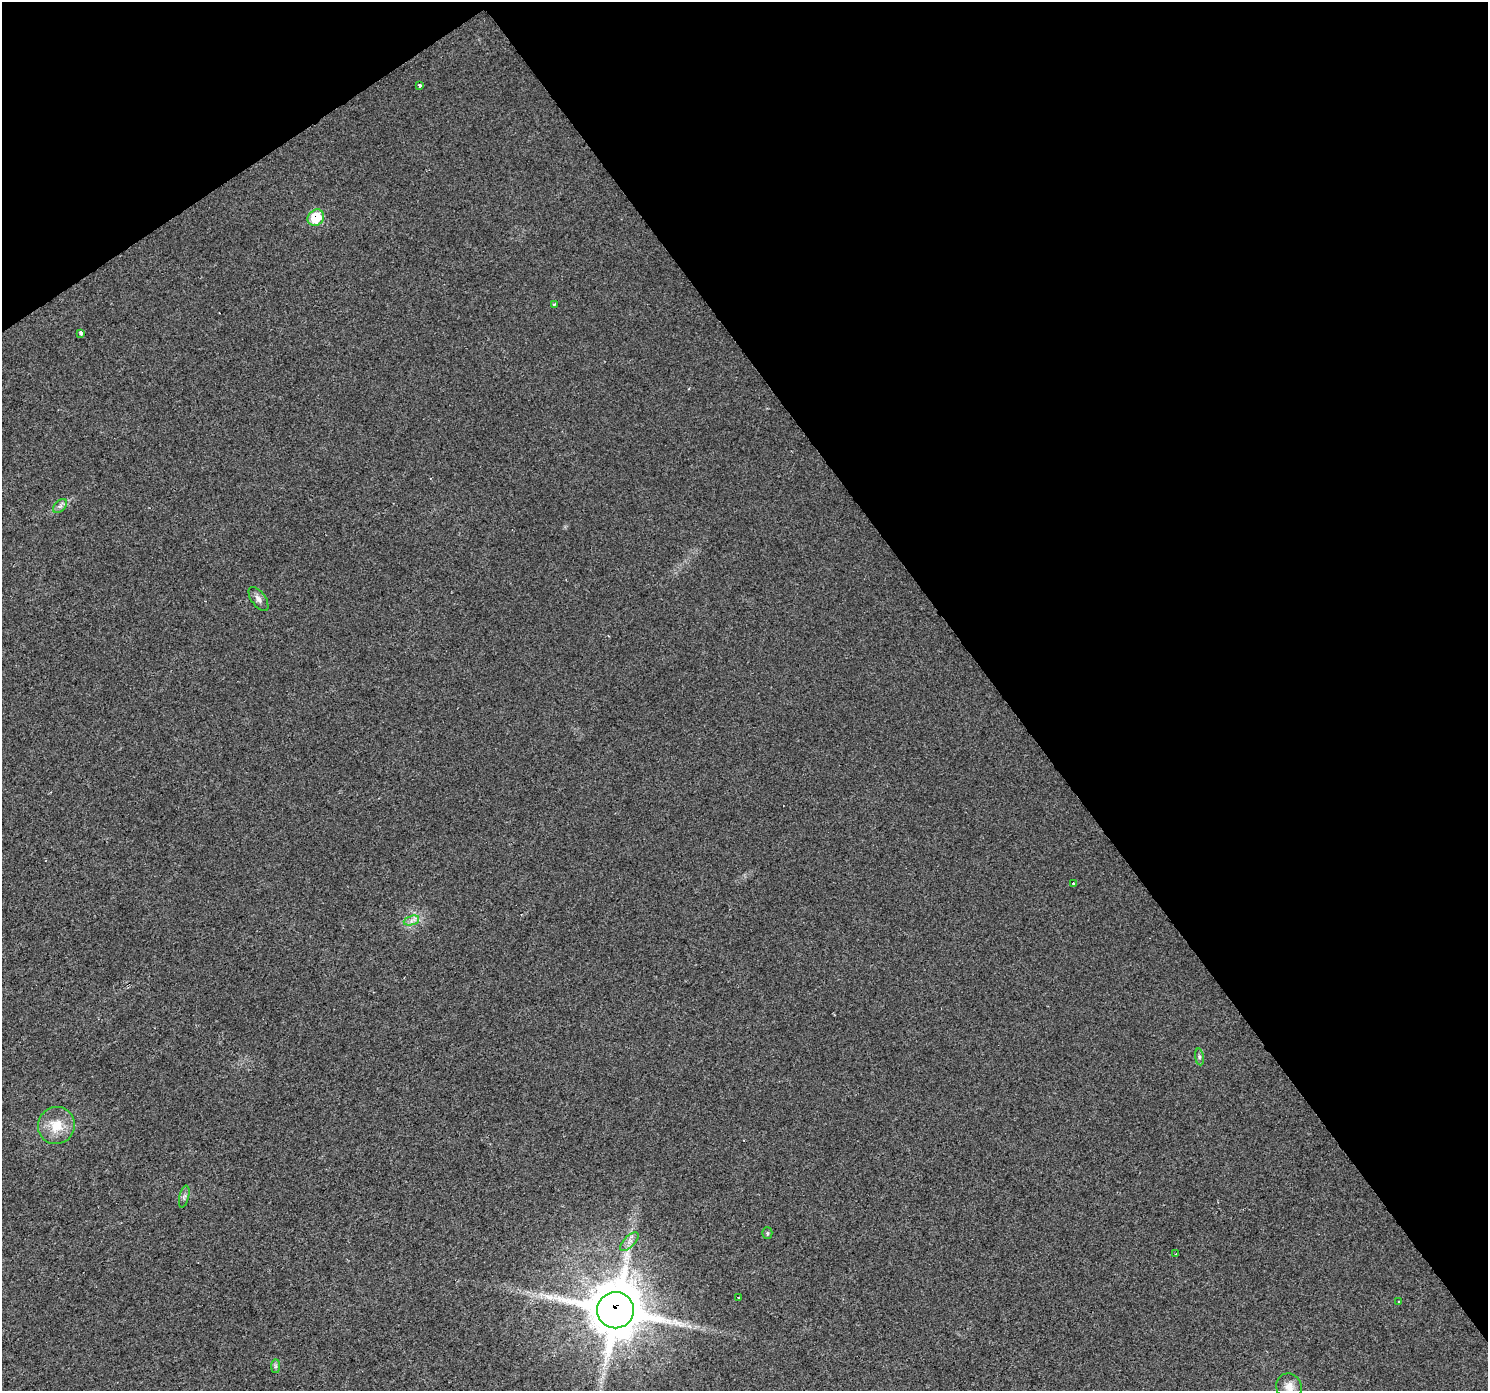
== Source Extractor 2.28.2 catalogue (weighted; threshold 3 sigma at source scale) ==
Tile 3 of 4 x 4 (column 3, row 1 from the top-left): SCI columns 2976-4461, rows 4364-5752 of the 5949 x 5878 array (HDU 1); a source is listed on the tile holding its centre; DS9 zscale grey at full resolution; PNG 1490 x 1393 px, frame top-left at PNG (2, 2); each listed source drawn as its Kron ellipse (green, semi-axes under 4 px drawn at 4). Shown black and unused: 37% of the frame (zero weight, under 2 of 3 exposures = <1% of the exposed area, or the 3 px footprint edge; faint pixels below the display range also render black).
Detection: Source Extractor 2.28.2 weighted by HDU 2 'WHT'; one run over the whole footprint, this tile lists its part. Background 0.0246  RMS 0.0053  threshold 0.0237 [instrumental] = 3 sigma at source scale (4.5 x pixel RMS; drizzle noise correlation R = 1.50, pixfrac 1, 0.0396/0.0396 arcsec/px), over >= 5 px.
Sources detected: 20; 1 cosmic-ray / hot-pixel residue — neither listed nor drawn; the other 19 listed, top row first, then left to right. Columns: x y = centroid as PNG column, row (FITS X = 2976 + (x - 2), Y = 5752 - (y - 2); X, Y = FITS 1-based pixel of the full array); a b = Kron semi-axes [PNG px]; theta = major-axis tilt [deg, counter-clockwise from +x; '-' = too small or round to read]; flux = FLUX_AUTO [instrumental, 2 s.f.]
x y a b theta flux
420 85 3 3 - 1.7
316 218 9 7 42 18
554 304 3 3 - 0.73
81 333 3 3 - 9.9
60 506 8 5 44 1.5
259 599 14 7 -55 2.5
1073 883 4 3 - 0.62
411 921 8 4 19 1.7
1199 1057 8 4 -82 1.1
56 1125 19 18 - 11
184 1197 11 4 77 1.6
767 1233 5 5 - 0.84
629 1242 12 5 46 2.5
1176 1254 3 2 - 0.47
738 1298 3 3 - 2.2
1399 1302 3 3 - 0.79
615 1310 18 18 - 2300
276 1366 7 4 90 1
1289 1387 13 12 - 5.2
Overlapping masked pixels (flux is a lower limit): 2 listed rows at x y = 316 218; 615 1310